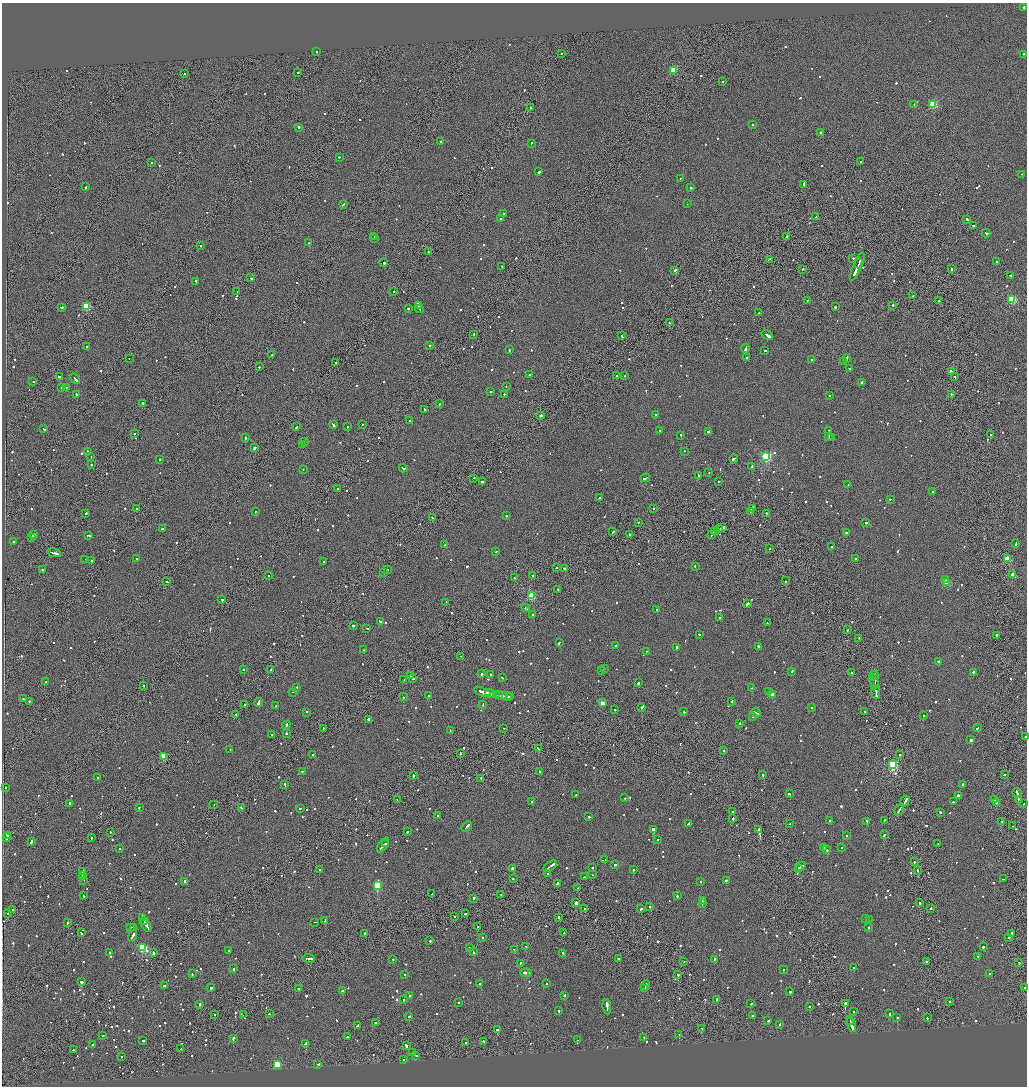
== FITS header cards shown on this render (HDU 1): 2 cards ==
NAXIS1  =                 2050
NAXIS2  =                 2168

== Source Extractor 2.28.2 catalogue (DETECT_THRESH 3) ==
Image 2050 x 2168 px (HDU 1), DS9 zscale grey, zoomed out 1/2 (1 PNG px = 2 x 2 image px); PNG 1029 x 1088 px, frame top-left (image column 2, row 2167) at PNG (2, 3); each listed source drawn as its Kron ellipse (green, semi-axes under 4 px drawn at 4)
Background -0.0742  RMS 0.066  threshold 0.199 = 3 sigma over >= 5 px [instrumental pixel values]
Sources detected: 1174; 46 cannot appear on this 1/2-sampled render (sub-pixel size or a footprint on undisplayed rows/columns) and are neither listed nor drawn; of the other 1128, the 500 brightest by FLUX_AUTO listed and drawn (628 fainter detections omitted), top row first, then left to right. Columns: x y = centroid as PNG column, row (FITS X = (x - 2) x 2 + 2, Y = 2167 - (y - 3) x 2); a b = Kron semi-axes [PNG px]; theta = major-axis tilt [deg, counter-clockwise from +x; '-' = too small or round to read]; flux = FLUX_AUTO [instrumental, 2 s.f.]
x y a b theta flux
1024 7 2 2 - 810
316 52 2 1 - 820
561 54 2 2 - 170
1023 54 2 2 - 130
673 70 3 3 - 570
185 73 2 1 - 120
298 73 2 2 - 110
723 81 3 2 - 110
914 104 2 1 - 260
933 104 3 3 - 770
530 108 2 1 - 240
752 124 2 2 - 120
299 127 2 2 - 540
821 133 2 2 - 94
440 141 2 1 - 130
531 143 2 2 - 110
339 157 2 2 - 120
151 162 2 2 - 160
861 162 2 2 - 210
539 172 3 2 - 270
1022 174 2 1 - 110
680 178 2 2 - 120
804 185 3 2 - 390
86 187 2 2 - 130
691 188 2 2 - 220
343 204 3 2 - 150
687 204 2 1 - 180
503 213 2 2 - 150
815 217 2 1 - 160
501 219 2 2 - 150
967 219 2 2 - 130
974 226 3 2 - 520
986 233 4 2 - 340
374 237 2 2 - 150
786 237 2 2 - 390
374 238 2 2 - 110
309 242 3 2 - 340
201 246 2 1 - 110
428 252 2 2 - 140
852 258 3 2 - 130
769 259 4 2 - 210
996 262 2 2 - 120
384 263 2 2 - 170
859 263 5 1 - 660
502 267 2 2 - 110
857 267 15 2 67 1300
803 269 3 2 - 170
952 269 2 2 - 380
675 270 4 2 - 190
1011 276 3 2 - 400
251 278 2 2 - 160
196 281 2 2 - 500
394 291 2 1 - 210
237 292 2 1 - 100
913 296 2 1 - 94
1012 299 3 3 - 1100
807 300 2 2 - 230
939 301 2 2 - 130
418 305 4 2 - 290
893 305 2 1 - 220
87 306 3 3 - 640
61 307 3 2 - 120
835 307 2 2 - 280
408 309 2 2 - 130
420 309 4 2 - 320
759 313 2 2 - 92
669 323 2 2 - 120
474 334 2 2 - 110
767 335 6 2 -33 1700
622 336 3 2 - 130
430 345 2 1 - 140
87 346 2 2 - 110
746 348 4 2 - 330
509 350 2 2 - 190
765 350 2 2 - 110
272 355 2 1 - 99
129 358 2 2 - 100
746 358 2 2 - 310
846 358 4 2 - 210
812 359 2 2 - 95
843 361 2 2 - 110
336 362 3 2 - 150
259 367 2 2 - 250
849 369 2 2 - 110
951 371 3 2 - 590
529 375 2 2 - 350
617 376 2 2 - 190
625 376 2 2 - 94
955 376 2 2 - 110
59 377 2 2 - 160
75 379 6 2 -54 300
33 382 2 2 - 110
861 382 2 2 - 530
66 387 2 2 - 290
506 387 2 2 - 100
62 388 2 2 - 770
490 391 2 2 - 110
504 394 2 1 - 480
951 394 2 2 - 560
77 395 2 2 - 370
830 395 2 2 - 110
143 403 3 2 - 380
440 404 2 2 - 170
424 409 2 2 - 99
541 415 2 2 - 350
655 415 2 2 - 270
409 421 2 2 - 180
363 424 2 2 - 100
333 425 3 2 - 200
297 427 4 2 - 230
347 427 2 2 - 130
44 429 2 2 - 110
659 430 2 2 - 170
828 430 2 2 - 130
708 431 3 2 - 310
135 434 2 1 - 110
681 435 2 2 - 220
990 435 2 2 - 150
829 437 3 2 - 470
832 437 2 1 - 90
246 438 2 1 - 450
304 441 2 1 - 120
302 445 2 2 - 450
254 448 2 2 - 560
88 451 3 2 - 280
684 451 2 2 - 110
766 456 3 3 - 1700
91 457 2 2 - 150
160 459 2 2 - 120
734 459 4 2 - 340
91 464 2 2 - 270
752 466 3 2 - 520
403 468 4 2 - 250
303 469 2 2 - 95
709 472 2 2 - 97
698 476 2 2 - 110
473 478 2 1 - 130
645 478 5 2 - 320
719 481 2 2 - 91
482 482 2 2 - 690
848 485 2 2 - 200
338 488 2 2 - 170
932 492 2 2 - 330
600 498 2 1 - 110
890 499 2 2 - 98
654 508 2 2 - 130
752 508 3 2 - 270
137 509 2 1 - 350
255 511 2 2 - 120
750 511 3 2 - 280
86 513 2 2 - 130
766 513 2 2 - 220
506 516 2 2 - 140
433 518 3 2 - 500
638 522 2 2 - 120
866 523 2 2 - 280
723 527 4 2 - 430
162 528 2 2 - 450
719 529 4 2 - 910
613 532 2 2 - 130
715 532 4 2 - 330
846 532 2 2 - 110
33 534 3 2 - 230
629 534 3 2 - 150
712 534 3 2 - 220
89 535 3 2 - 95
32 537 3 2 - 230
13 542 2 2 - 200
1016 544 3 2 - 240
445 545 3 2 - 260
831 546 2 2 - 250
770 549 2 1 - 190
496 552 2 2 - 110
54 553 7 2 -12 460
85 559 2 1 - 94
137 559 2 2 - 380
855 559 2 2 - 360
1007 559 3 2 - 390
92 560 2 2 - 160
323 562 2 2 - 200
695 566 2 2 - 110
557 567 2 2 - 100
564 569 2 2 - 120
42 570 2 2 - 160
387 570 2 1 - 130
384 572 2 1 - 170
1013 575 3 2 - 300
269 576 2 2 - 300
532 576 2 2 - 90
514 578 2 2 - 150
945 580 2 2 - 240
785 581 2 2 - 120
167 582 2 2 - 150
947 582 3 2 - 340
558 589 2 1 - 110
531 596 3 3 - 570
222 599 2 2 - 180
446 602 2 2 - 130
747 604 3 2 - 490
525 608 2 2 - 180
657 610 2 2 - 110
533 614 2 2 - 320
719 617 2 1 - 100
380 621 3 2 - 200
767 623 2 2 - 99
353 625 2 2 - 730
367 628 2 2 - 92
847 630 2 2 - 200
699 634 2 2 - 91
997 635 3 1 - 170
858 638 2 2 - 140
559 642 3 2 - 190
615 645 2 2 - 93
758 646 2 2 - 480
676 647 4 2 - 680
364 650 2 1 - 96
646 651 2 1 - 96
461 656 2 1 - 100
939 661 3 2 - 180
243 669 2 2 - 250
271 669 2 2 - 180
604 669 2 2 - 220
601 670 2 2 - 140
792 671 2 2 - 130
973 672 2 2 - 110
852 673 2 2 - 180
482 674 2 2 - 700
491 675 2 2 - 120
875 675 4 1 - 410
411 676 2 2 - 120
873 677 2 2 - 400
413 678 2 2 - 530
502 678 2 2 - 130
404 679 2 1 - 94
875 680 9 1 87 680
46 681 2 2 - 99
638 683 2 2 - 630
143 686 2 1 - 110
297 687 2 2 - 100
752 688 3 2 - 190
292 692 2 1 - 140
482 692 8 2 -17 510
769 692 2 2 - 110
876 692 7 1 -82 470
491 694 6 2 -12 930
497 695 4 1 - 350
500 695 6 2 -10 550
772 695 3 2 - 200
428 696 2 2 - 100
404 697 2 2 - 120
507 697 5 2 - 530
510 697 3 1 - 160
23 699 2 2 - 100
29 701 2 2 - 97
732 701 2 2 - 110
259 702 4 2 - 460
602 703 2 2 - 210
483 704 3 2 - 130
245 705 2 2 - 460
276 706 2 2 - 120
642 707 3 2 - 840
812 707 2 2 - 89
615 710 2 2 - 190
684 711 2 2 - 120
865 711 2 2 - 180
306 712 2 2 - 97
756 713 5 2 - 510
236 714 2 1 - 91
924 716 2 2 - 120
753 717 2 1 - 94
368 719 2 2 - 460
740 723 2 2 - 250
286 725 4 2 - 280
323 728 2 2 - 110
504 728 2 1 - 89
977 728 3 2 - 250
450 730 2 2 - 120
286 733 2 2 - 580
271 735 2 2 - 150
1026 737 2 2 - 98
971 740 2 2 - 370
230 749 2 2 - 100
538 749 3 2 - 170
723 750 2 2 - 130
460 753 3 2 - 97
313 754 2 2 - 130
900 755 2 2 - 98
163 756 3 3 - 430
893 765 3 3 - 1200
302 771 2 2 - 110
539 771 3 2 - 210
763 775 2 2 - 250
1004 775 2 1 - 440
413 776 2 2 - 590
97 777 2 2 - 110
481 779 2 1 - 170
285 785 3 2 - 250
963 785 2 2 - 210
5 787 2 2 - 190
1017 793 5 2 - 540
789 794 3 2 - 220
575 795 2 1 - 290
958 795 2 2 - 700
624 798 2 2 - 190
397 799 2 2 - 91
1019 799 2 1 - 570
995 800 2 1 - 96
905 801 6 1 57 390
532 802 2 2 - 170
953 802 2 2 - 96
70 803 2 2 - 530
996 803 2 2 - 120
1024 804 2 1 - 95
214 805 2 2 - 95
139 807 2 2 - 120
241 808 3 2 - 260
300 808 2 2 - 150
899 810 6 1 57 470
732 812 2 1 - 150
940 812 2 2 - 180
438 816 2 2 - 220
588 817 2 2 - 160
733 818 2 2 - 130
829 820 2 2 - 100
884 820 2 1 - 93
867 821 2 2 - 130
1001 821 2 2 - 100
688 823 3 2 - 190
790 824 2 1 - 89
1013 826 2 1 - 200
466 827 6 2 44 470
653 829 3 2 - 1200
759 830 3 2 - 5000
110 832 2 2 - 100
407 832 2 2 - 140
846 835 2 2 - 140
884 835 4 2 - 170
7 836 3 2 - 520
6 838 2 2 - 270
91 838 2 2 - 140
658 839 2 2 - 180
31 842 3 2 - 210
385 844 2 2 - 290
938 844 2 2 - 110
383 845 8 2 55 600
841 847 2 2 - 130
120 848 2 2 - 100
824 848 3 2 - 170
827 850 2 2 - 130
605 860 2 1 - 600
915 862 2 2 - 210
614 864 2 2 - 160
550 866 8 2 32 600
800 866 5 2 - 350
592 867 2 2 - 190
513 868 2 2 - 640
798 868 2 1 - 100
320 869 2 2 - 89
633 869 2 2 - 220
918 870 2 2 - 1000
83 871 2 2 - 470
547 874 2 2 - 130
82 875 3 2 - 220
592 875 2 2 - 110
584 877 2 2 - 100
513 879 2 2 - 160
1003 879 2 2 - 1500
84 880 2 1 - 200
726 880 2 2 - 180
184 881 2 2 - 240
701 882 2 2 - 110
557 883 3 2 - 160
377 885 3 3 - 930
577 888 2 2 - 110
432 894 2 1 - 160
501 894 2 1 - 120
84 896 2 2 - 100
677 896 2 2 - 170
474 898 2 1 - 1400
703 900 3 2 - 400
576 903 2 2 - 120
702 903 2 1 - 160
919 903 2 2 - 290
649 906 2 2 - 180
585 908 2 2 - 430
931 908 2 1 - 450
641 909 2 2 - 210
13 910 3 2 - 140
7 913 2 2 - 110
465 914 2 2 - 290
455 916 2 1 - 130
143 917 4 2 - 280
559 917 2 2 - 400
865 919 2 2 - 94
869 920 2 2 - 210
144 921 4 1 - 310
325 921 4 2 - 270
315 922 2 2 - 110
67 923 3 2 - 220
146 925 7 2 -61 620
131 927 3 2 - 130
478 927 2 2 - 180
869 927 2 2 - 96
134 928 2 2 - 92
564 932 3 2 - 120
81 933 3 2 - 130
365 933 2 2 - 200
1011 933 4 2 - 460
133 936 6 2 62 580
482 937 2 2 - 270
1009 937 2 2 - 280
430 941 2 2 - 300
526 946 2 1 - 100
143 947 3 3 - 840
469 947 2 2 - 350
983 947 2 2 - 130
514 949 2 1 - 96
229 951 2 2 - 120
153 952 3 2 - 210
473 952 2 2 - 330
110 953 2 2 - 230
563 953 2 2 - 180
978 956 2 2 - 140
309 958 6 2 -5 510
392 959 2 2 - 100
619 959 3 2 - 160
714 959 3 2 - 200
684 961 2 1 - 110
926 961 2 2 - 110
521 963 2 2 - 110
1019 963 3 2 - 140
854 968 2 2 - 220
234 969 2 2 - 190
784 970 2 2 - 94
524 972 2 2 - 170
526 972 6 2 -3 320
192 974 2 2 - 190
405 974 2 2 - 98
678 974 2 2 - 300
989 974 2 2 - 430
81 982 2 2 - 1100
480 983 2 2 - 200
546 984 2 2 - 110
646 985 5 2 - 410
164 986 2 2 - 330
211 988 2 2 - 310
298 988 2 1 - 250
1025 988 2 1 - 820
645 989 3 1 - 230
342 990 2 2 - 110
790 992 2 2 - 260
564 995 2 2 - 200
409 996 2 2 - 100
716 999 3 2 - 380
403 1000 2 2 - 120
950 1001 2 2 - 160
458 1002 2 2 - 140
845 1003 2 1 - 1900
200 1004 2 2 - 340
751 1004 2 2 - 93
607 1007 8 2 -83 2000
810 1007 2 2 - 330
559 1011 2 2 - 180
853 1012 2 2 - 150
890 1013 2 2 - 260
214 1014 2 1 - 130
270 1014 3 2 - 91
243 1015 2 1 - 120
409 1016 2 2 - 130
752 1016 2 2 - 90
897 1017 2 2 - 130
927 1018 2 2 - 220
768 1021 2 2 - 210
850 1021 4 1 - 310
376 1023 2 2 - 440
780 1024 2 2 - 140
851 1024 8 2 -72 630
357 1026 3 2 - 300
702 1028 2 2 - 170
497 1030 2 2 - 380
679 1035 2 2 - 260
103 1036 2 2 - 130
348 1037 3 2 - 160
644 1037 2 2 - 130
233 1038 3 2 - 180
143 1040 2 2 - 100
578 1040 2 2 - 91
483 1041 2 2 - 110
305 1043 3 2 - 470
466 1043 2 1 - 590
92 1045 3 2 - 150
406 1046 3 2 - 540
180 1049 2 2 - 170
73 1050 2 2 - 170
413 1052 2 1 - 300
416 1055 2 2 - 140
122 1056 2 2 - 120
403 1059 2 2 - 260
277 1064 3 3 - 910
318 1064 3 2 - 170
At the frame edge (FLAGS 8, measured only in part): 2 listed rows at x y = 1026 737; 1025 988
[628 fainter detections neither listed nor drawn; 46 sub-pixel or undisplayed-footprint detections neither listed nor drawn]